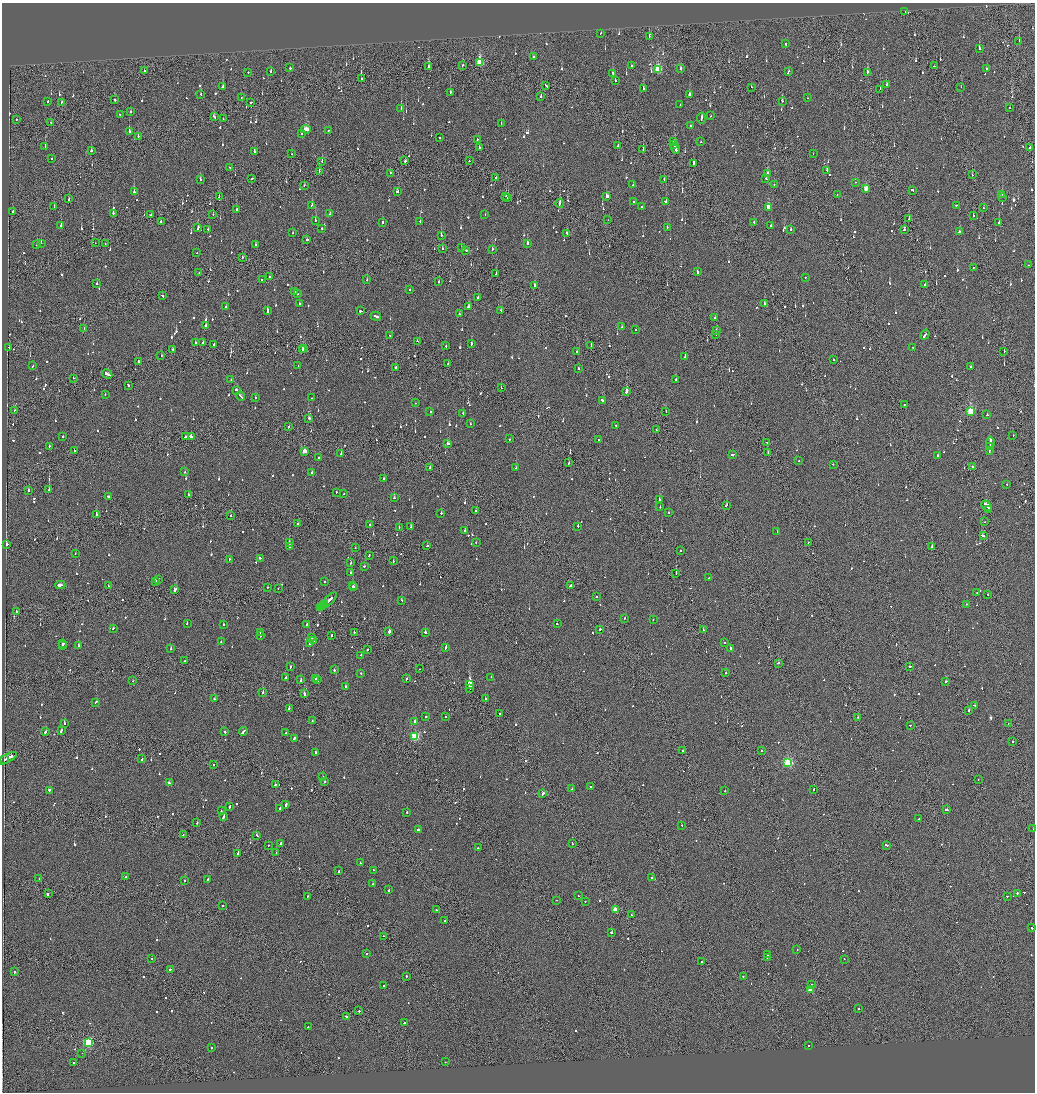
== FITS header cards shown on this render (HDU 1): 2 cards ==
NAXIS1  =                 2065
NAXIS2  =                 2180

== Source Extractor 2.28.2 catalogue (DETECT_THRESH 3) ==
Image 2065 x 2180 px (HDU 1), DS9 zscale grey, zoomed out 1/2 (1 PNG px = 2 x 2 image px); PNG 1037 x 1094 px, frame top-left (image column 1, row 2179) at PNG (2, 3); each listed source drawn as its Kron ellipse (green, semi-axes under 4 px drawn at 4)
Background -0.0967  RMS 0.067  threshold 0.2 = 3 sigma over >= 5 px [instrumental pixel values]
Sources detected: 1220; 69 cannot appear on this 1/2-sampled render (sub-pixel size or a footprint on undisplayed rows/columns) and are neither listed nor drawn; of the other 1151, the 500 brightest by FLUX_AUTO listed and drawn (651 fainter detections omitted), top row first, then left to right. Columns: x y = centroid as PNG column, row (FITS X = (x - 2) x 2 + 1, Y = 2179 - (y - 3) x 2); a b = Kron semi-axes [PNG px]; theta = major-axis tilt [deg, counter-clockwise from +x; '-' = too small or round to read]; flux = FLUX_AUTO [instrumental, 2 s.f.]
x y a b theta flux
905 12 2 1 - 81
601 33 2 1 - 100
649 36 2 1 - 210
1019 41 2 2 - 150
785 44 2 2 - 250
980 48 3 2 - 140
533 56 2 2 - 95
480 62 4 3 - 840
428 66 3 1 - 180
462 66 2 2 - 90
631 66 2 2 - 310
934 66 2 1 - 190
290 68 2 2 - 220
986 68 2 2 - 110
658 69 3 3 - 900
681 69 2 2 - 430
144 71 2 2 - 87
248 72 2 2 - 96
271 72 2 2 - 280
788 72 3 2 - 320
867 72 2 2 - 370
612 73 2 2 - 82
362 79 2 2 - 160
615 80 2 2 - 100
886 84 2 2 - 190
545 85 3 2 - 230
222 87 2 2 - 460
751 87 2 2 - 82
961 87 2 1 - 79
643 89 2 2 - 130
880 89 2 1 - 79
450 92 2 2 - 140
201 94 2 2 - 110
689 95 3 2 - 280
541 96 2 2 - 110
241 98 2 1 - 81
807 98 2 1 - 83
115 100 2 2 - 160
48 101 2 2 - 98
782 101 2 2 - 95
61 102 2 2 - 120
251 102 2 2 - 150
680 104 2 2 - 440
401 108 2 2 - 120
1009 108 2 2 - 110
130 112 2 2 - 110
120 115 2 2 - 98
711 116 2 2 - 88
214 117 3 2 - 190
701 118 5 2 - 310
16 119 2 2 - 79
223 119 2 2 - 110
51 123 2 1 - 220
501 123 2 2 - 110
691 125 2 2 - 160
306 129 5 2 - 470
329 130 2 2 - 79
129 131 2 2 - 76
301 134 2 2 - 130
138 137 2 1 - 180
440 138 2 2 - 78
477 139 2 2 - 130
674 142 3 2 - 460
701 142 2 2 - 220
674 144 2 2 - 290
618 145 2 2 - 79
45 146 2 1 - 170
1030 147 4 2 - 260
479 148 2 2 - 140
675 148 6 2 -72 480
643 149 2 1 - 76
91 150 2 2 - 400
254 152 3 2 - 120
291 154 2 2 - 84
813 154 2 1 - 170
52 159 2 2 - 130
322 161 2 2 - 330
405 161 2 2 - 670
469 161 2 2 - 92
693 164 4 2 - 190
230 167 2 2 - 160
827 170 2 2 - 120
319 172 2 2 - 530
390 173 3 1 - 130
767 173 3 2 - 130
972 175 2 1 - 330
496 177 2 1 - 200
251 179 3 2 - 140
664 179 2 1 - 93
766 179 2 2 - 210
201 180 2 2 - 150
856 182 2 2 - 130
304 185 2 2 - 78
633 185 2 2 - 77
774 185 2 2 - 190
866 189 3 2 - 260
912 190 3 2 - 180
397 191 3 2 - 100
134 192 2 2 - 110
837 194 2 2 - 79
1002 194 3 2 - 97
506 196 2 2 - 94
607 196 3 2 - 200
219 197 3 2 - 170
1003 197 2 2 - 650
508 198 2 2 - 680
69 199 2 2 - 320
666 201 3 2 - 110
634 202 2 2 - 120
560 203 4 1 - 330
312 205 2 2 - 230
956 205 3 2 - 140
54 206 2 2 - 120
641 206 2 2 - 95
769 207 3 2 - 300
983 208 2 1 - 89
236 210 2 2 - 360
13 211 2 2 - 190
113 213 2 2 - 310
213 214 2 2 - 87
330 214 2 2 - 100
151 215 3 1 - 160
485 215 2 2 - 94
973 216 2 1 - 300
909 218 2 1 - 170
315 220 2 2 - 140
608 220 2 1 - 94
420 221 2 2 - 200
161 222 2 2 - 180
383 222 2 2 - 94
754 222 2 2 - 81
999 223 2 2 - 150
771 225 2 2 - 150
61 226 2 2 - 240
667 227 2 2 - 140
198 228 4 2 - 170
322 228 2 2 - 76
208 229 2 2 - 120
791 229 2 2 - 85
904 229 2 2 - 220
959 232 2 2 - 410
293 233 2 2 - 83
567 233 2 2 - 170
441 236 3 2 - 85
307 240 2 2 - 110
41 243 2 1 - 310
95 243 2 1 - 77
527 243 2 2 - 410
105 244 2 1 - 150
37 245 2 2 - 160
255 245 2 2 - 110
461 248 2 1 - 84
442 249 2 2 - 120
492 249 2 2 - 100
466 250 2 2 - 88
197 253 2 2 - 100
242 257 2 2 - 78
1029 265 2 2 - 88
973 268 2 2 - 76
697 272 3 2 - 280
199 273 2 1 - 84
496 274 2 1 - 93
269 277 2 2 - 78
805 277 2 1 - 88
262 279 2 2 - 130
367 280 2 2 - 86
439 281 2 2 - 120
97 283 2 2 - 77
535 285 3 2 - 280
925 285 2 1 - 270
410 289 2 2 - 82
295 292 2 2 - 620
297 294 2 2 - 190
162 296 2 2 - 130
478 297 2 2 - 330
299 303 2 2 - 150
764 304 2 2 - 160
469 306 4 2 - 240
225 307 2 2 - 79
267 310 3 2 - 390
501 310 2 2 - 82
360 311 3 2 - 280
459 314 2 2 - 95
376 316 5 2 - 330
715 317 2 2 - 96
205 326 2 2 - 160
622 327 2 2 - 250
84 328 2 1 - 120
635 329 2 2 - 97
716 331 2 2 - 110
716 334 2 2 - 91
390 335 2 2 - 91
925 335 5 2 - 360
417 341 2 2 - 100
195 343 2 2 - 96
202 343 2 2 - 97
472 343 2 2 - 240
214 344 2 2 - 170
591 345 2 2 - 75
446 346 2 2 - 120
913 347 2 1 - 96
8 348 2 1 - 410
303 348 2 2 - 93
173 349 2 2 - 85
303 350 3 2 - 160
1004 351 2 1 - 78
577 352 2 2 - 260
161 356 2 2 - 82
685 357 2 2 - 170
834 359 2 2 - 340
138 362 2 1 - 77
448 364 2 2 - 96
33 366 2 2 - 130
298 366 2 1 - 150
971 366 2 2 - 100
395 368 2 2 - 230
578 369 2 2 - 110
107 374 5 2 - 600
73 378 2 1 - 85
231 380 2 2 - 83
676 380 2 2 - 160
128 385 3 2 - 110
501 388 2 1 - 75
237 390 4 2 - 190
626 391 3 2 - 1300
105 394 2 2 - 110
240 396 4 2 - 230
255 398 2 2 - 290
312 398 2 2 - 92
602 400 3 2 - 230
415 403 2 2 - 120
904 404 2 1 - 91
14 410 2 1 - 170
430 411 2 2 - 260
666 411 2 2 - 78
971 411 3 3 - 880
463 413 2 2 - 83
987 415 2 2 - 210
309 418 3 2 - 230
470 424 2 2 - 84
616 426 2 2 - 120
288 427 2 2 - 75
656 430 2 1 - 100
1013 435 2 1 - 85
63 436 2 2 - 130
191 436 3 2 - 990
186 437 3 2 - 380
510 439 2 2 - 120
598 439 2 1 - 83
767 442 2 1 - 85
448 443 3 2 - 290
990 443 6 2 85 450
49 446 2 2 - 130
990 447 3 2 - 430
75 450 2 2 - 89
304 451 3 2 - 210
989 451 3 1 - 290
768 452 2 1 - 95
341 454 2 1 - 170
732 454 3 2 - 140
938 456 2 2 - 230
319 458 2 2 - 91
799 461 2 2 - 79
569 463 3 2 - 110
833 464 2 2 - 75
972 466 2 2 - 140
430 467 2 2 - 130
516 468 2 2 - 110
185 472 2 2 - 87
312 473 2 2 - 180
384 478 2 2 - 88
1007 484 2 2 - 230
28 490 2 2 - 550
49 490 2 2 - 130
336 492 2 2 - 93
344 493 2 2 - 120
188 495 2 2 - 110
109 496 2 2 - 210
394 498 2 2 - 190
659 499 2 2 - 140
726 505 3 2 - 170
660 506 2 2 - 110
987 506 6 2 -49 490
989 509 4 2 - 520
475 510 2 1 - 160
441 513 2 1 - 250
668 513 2 2 - 130
96 515 2 2 - 830
231 515 2 1 - 150
985 522 2 1 - 82
298 524 2 2 - 170
369 525 2 2 - 78
578 526 2 2 - 140
399 527 2 2 - 130
411 527 2 2 - 92
465 530 2 2 - 91
777 531 2 1 - 76
983 536 3 2 - 390
289 542 2 2 - 230
808 542 2 1 - 91
476 543 2 2 - 88
7 544 2 2 - 250
290 546 3 2 - 180
427 546 3 1 - 94
932 547 2 2 - 100
355 548 2 2 - 85
681 551 2 2 - 110
75 554 2 2 - 88
369 555 2 2 - 130
260 558 3 2 - 150
229 559 2 2 - 80
393 561 3 2 - 140
351 563 2 2 - 81
364 566 2 2 - 120
350 573 3 2 - 120
676 574 2 2 - 120
709 578 2 2 - 85
159 579 3 2 - 120
155 581 3 2 - 200
325 582 2 2 - 160
60 585 5 2 - 390
108 586 2 2 - 96
353 586 2 1 - 120
570 586 3 2 - 360
268 587 2 2 - 99
354 587 2 2 - 210
278 588 2 2 - 100
175 590 3 2 - 300
977 592 2 2 - 83
988 594 2 1 - 100
596 596 2 1 - 120
401 600 2 2 - 220
328 601 11 2 42 700
324 604 3 1 - 260
967 604 2 2 - 120
322 607 2 1 - 250
321 608 2 1 - 210
16 611 2 2 - 170
625 618 2 1 - 170
653 619 2 2 - 130
187 623 3 2 - 100
223 624 2 2 - 140
307 624 3 2 - 120
557 624 2 2 - 120
113 628 2 2 - 110
599 629 2 2 - 1200
703 630 2 1 - 240
260 632 2 2 - 79
355 632 3 2 - 150
389 632 3 2 - 610
425 632 2 2 - 300
332 635 2 2 - 160
260 636 2 2 - 92
311 638 2 2 - 150
314 640 2 2 - 90
221 642 2 2 - 110
725 642 2 2 - 120
63 644 2 2 - 370
309 644 2 2 - 97
78 645 2 2 - 140
62 646 2 2 - 170
445 647 3 2 - 230
731 648 2 2 - 650
171 649 2 2 - 150
367 650 2 1 - 82
361 655 2 1 - 82
184 661 2 2 - 150
778 663 3 2 - 140
290 667 2 2 - 95
910 667 2 2 - 140
419 669 2 2 - 170
334 670 2 2 - 150
361 673 2 2 - 93
726 673 2 1 - 370
491 677 2 2 - 100
285 678 2 2 - 130
316 679 2 2 - 100
407 679 2 2 - 160
301 680 2 1 - 160
317 680 3 2 - 190
132 681 2 1 - 81
946 681 2 1 - 690
469 685 3 2 - 4300
345 687 2 2 - 110
470 689 2 1 - 1000
263 692 2 2 - 200
304 694 3 2 - 250
486 698 2 2 - 330
214 699 2 2 - 160
96 702 2 2 - 93
974 705 3 2 - 250
289 708 3 2 - 260
969 710 2 2 - 160
499 713 2 2 - 210
426 716 2 2 - 120
445 716 2 2 - 79
858 717 2 2 - 87
312 721 2 2 - 150
414 721 2 2 - 330
1008 723 2 1 - 170
65 724 2 2 - 460
910 725 2 2 - 140
61 730 3 2 - 210
45 732 3 2 - 190
225 732 2 2 - 570
243 732 4 2 - 250
286 733 2 2 - 120
415 736 3 3 - 1200
294 738 3 2 - 140
1013 741 2 1 - 380
683 750 2 2 - 260
761 751 2 2 - 110
316 752 2 2 - 230
7 758 10 2 29 450
142 759 3 2 - 180
5 760 2 2 - 280
788 763 3 3 - 1400
214 765 2 1 - 470
323 777 2 2 - 100
978 780 2 1 - 94
325 782 2 2 - 170
169 783 3 2 - 150
275 785 3 2 - 130
591 787 2 2 - 100
572 789 2 2 - 100
49 790 2 2 - 590
814 790 2 1 - 230
725 791 2 2 - 200
543 793 3 1 - 130
286 805 3 2 - 600
229 807 2 2 - 210
280 808 2 2 - 160
947 810 2 2 - 840
221 811 2 2 - 170
407 812 2 2 - 79
224 816 4 2 - 340
919 819 2 2 - 96
197 822 2 1 - 120
681 825 2 1 - 160
1033 829 2 2 - 460
418 830 2 2 - 350
183 835 3 2 - 180
257 835 3 2 - 160
280 843 3 2 - 200
572 843 2 2 - 180
268 845 2 2 - 77
886 845 3 2 - 170
478 848 2 2 - 82
238 853 4 2 - 220
276 853 2 2 - 250
360 863 2 2 - 89
373 870 2 2 - 130
339 871 2 2 - 160
125 877 2 2 - 170
652 878 2 2 - 330
39 879 2 2 - 140
208 879 3 2 - 210
184 880 2 2 - 75
373 884 2 2 - 230
389 890 3 2 - 130
1017 893 2 2 - 510
48 894 3 2 - 250
578 896 2 1 - 89
1007 896 2 1 - 190
307 897 2 1 - 120
556 900 2 2 - 140
585 901 2 2 - 93
222 905 2 2 - 90
437 910 2 2 - 100
615 910 3 2 - 310
631 915 2 2 - 91
445 921 2 2 - 320
1032 928 2 1 - 160
612 933 2 2 - 240
383 936 2 1 - 80
797 950 2 2 - 83
366 954 2 2 - 150
768 955 2 1 - 270
767 958 2 1 - 410
152 959 2 2 - 170
844 959 2 2 - 230
702 962 2 2 - 160
170 969 2 2 - 120
15 972 2 2 - 160
406 976 2 2 - 86
743 976 2 2 - 86
812 984 2 1 - 110
384 985 2 2 - 100
810 990 3 2 - 150
858 1009 2 2 - 110
359 1011 2 2 - 230
346 1016 3 2 - 170
404 1023 2 2 - 93
308 1027 2 2 - 79
89 1042 3 3 - 1200
808 1046 2 2 - 90
211 1048 2 2 - 100
82 1053 2 2 - 88
445 1062 2 2 - 98
73 1063 2 2 - 89
At the frame edge (FLAGS 8, measured only in part): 1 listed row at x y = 1033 829
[651 fainter detections neither listed nor drawn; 69 sub-pixel or undisplayed-footprint detections neither listed nor drawn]